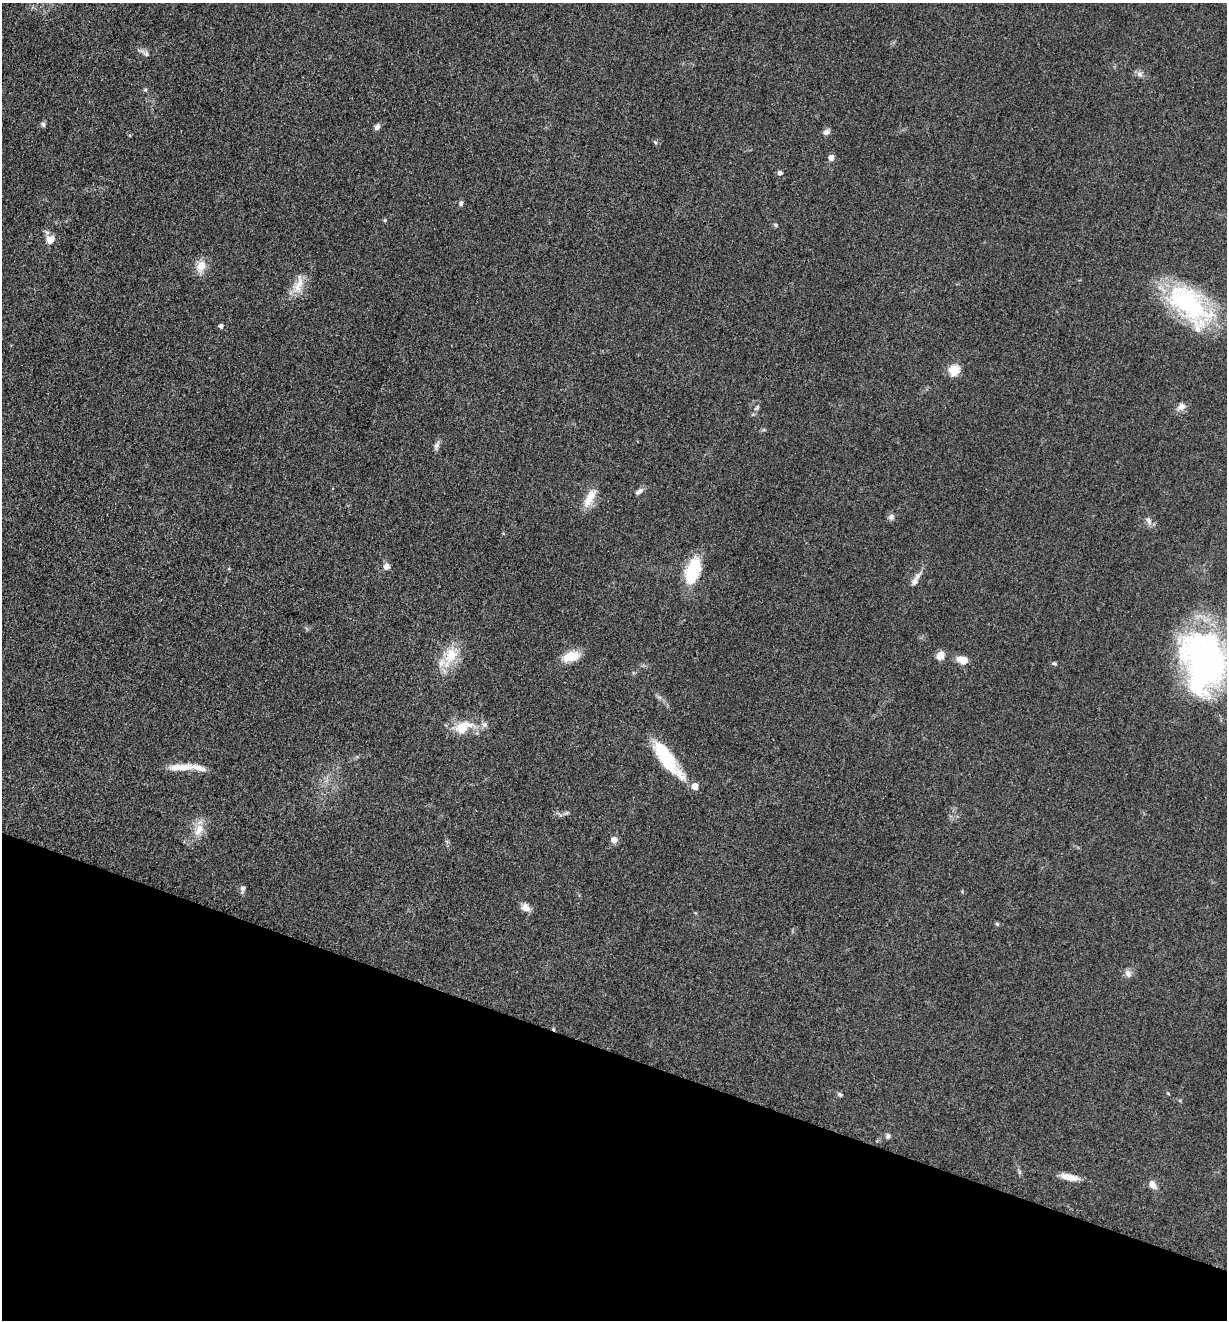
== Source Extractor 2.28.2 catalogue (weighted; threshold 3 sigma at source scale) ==
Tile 15 of 4 x 4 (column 3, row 4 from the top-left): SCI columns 2715-3939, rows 12-1329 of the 5305 x 5292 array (HDU 1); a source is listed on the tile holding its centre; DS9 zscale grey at full resolution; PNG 1229 x 1322 px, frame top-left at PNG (2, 3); no overlay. Shown black and unused: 20% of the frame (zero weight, under 3 of 5 exposures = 1% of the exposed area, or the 3 px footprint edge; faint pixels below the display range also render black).
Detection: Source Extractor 2.28.2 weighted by HDU 2 'WHT'; one run over the whole footprint, this tile lists its part. Background 0.0512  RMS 0.0057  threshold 0.0255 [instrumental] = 3 sigma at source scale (4.5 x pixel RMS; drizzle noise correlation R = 1.50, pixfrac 1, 0.05/0.05 arcsec/px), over >= 5 px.
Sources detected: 52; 1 inside a brighter object's white glare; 1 cosmic-ray / hot-pixel residue — not listed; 3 inside a brighter listed object's ellipse — not listed separately; the other 47 listed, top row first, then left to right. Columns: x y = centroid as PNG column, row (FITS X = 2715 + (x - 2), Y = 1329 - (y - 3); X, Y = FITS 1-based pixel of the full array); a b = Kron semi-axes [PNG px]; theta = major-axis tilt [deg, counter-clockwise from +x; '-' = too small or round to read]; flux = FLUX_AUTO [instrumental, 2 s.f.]
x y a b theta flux
146 54 7 6 - 1.6
1139 74 9 6 -37 1.9
145 90 6 4 1 0.69
43 124 8 5 -73 1.1
377 127 8 6 59 2
826 132 9 7 24 1.9
655 142 6 4 -44 0.8
831 157 6 5 - 2.6
780 173 6 6 - 1.3
461 203 7 5 84 1.4
385 220 5 3 - 0.57
776 225 6 4 -88 0.71
50 239 9 8 - 5.3
201 266 18 12 64 6.1
298 284 28 11 74 8.4
1189 305 63 31 -47 70
221 326 5 4 - 1.7
954 370 6 5 - 39
1181 406 10 9 - 3.1
757 408 9 5 53 1.2
437 445 12 6 69 2
639 491 12 6 36 2
590 498 27 10 60 8.4
891 517 9 8 - 1.8
1149 521 11 7 -58 2.4
386 566 8 7 - 2.8
693 571 28 14 70 27
914 581 13 7 64 3.1
451 655 24 15 69 15
940 655 10 8 54 4.7
571 656 20 11 15 9.9
962 660 12 8 -10 5.7
1206 660 89 44 -87 160
1054 664 8 4 -11 0.91
463 727 27 16 26 13
667 759 48 13 -53 28
178 767 23 9 3 7
199 830 19 10 67 7.1
614 840 7 7 - 3.2
242 889 10 7 80 1.5
526 907 11 9 -39 3.7
997 924 5 5 - 0.82
1128 974 11 8 -59 2.4
840 1094 6 5 - 0.97
888 1136 7 6 - 1.3
1069 1177 23 7 -11 6.4
1153 1185 11 7 -55 3.5